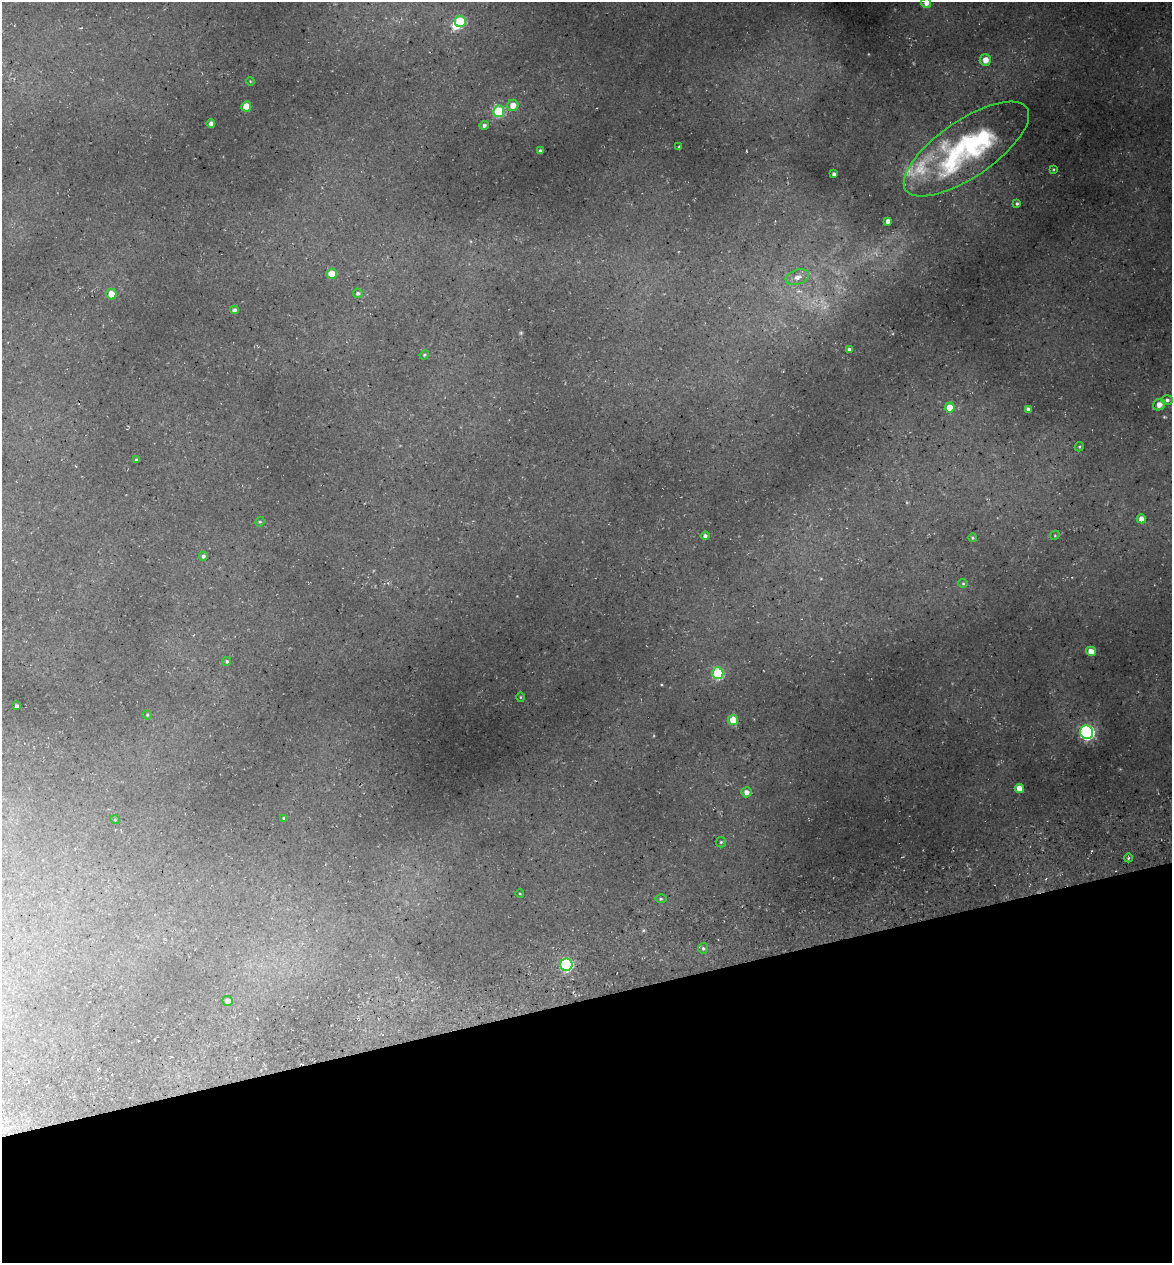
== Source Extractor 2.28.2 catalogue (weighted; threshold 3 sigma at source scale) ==
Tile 14 of 4 x 4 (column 2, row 4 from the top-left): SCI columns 1315-2484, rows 75-1335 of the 4922 x 5194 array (HDU 1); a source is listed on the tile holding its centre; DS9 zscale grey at full resolution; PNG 1174 x 1265 px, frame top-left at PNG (2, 2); each listed source drawn as its Kron ellipse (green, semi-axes under 4 px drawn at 4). Shown black and unused: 21% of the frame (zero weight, under 3 of 5 exposures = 5% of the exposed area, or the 3 px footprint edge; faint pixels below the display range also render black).
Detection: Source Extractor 2.28.2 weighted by HDU 2 'WHT'; one run over the whole footprint, this tile lists its part. Background 0.135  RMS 0.0071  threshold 0.0321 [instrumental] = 3 sigma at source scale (4.5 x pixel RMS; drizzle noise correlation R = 1.50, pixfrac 1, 0.0396/0.0396 arcsec/px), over >= 5 px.
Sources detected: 57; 1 too faint to see at this stretch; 1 inside a brighter object's white glare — neither listed nor drawn; the other 55 listed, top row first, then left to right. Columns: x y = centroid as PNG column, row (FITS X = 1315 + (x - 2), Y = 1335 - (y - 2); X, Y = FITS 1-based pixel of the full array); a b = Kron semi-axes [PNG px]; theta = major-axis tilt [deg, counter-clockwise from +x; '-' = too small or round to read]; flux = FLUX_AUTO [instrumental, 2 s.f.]
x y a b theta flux
926 3 5 5 - 3.4
460 21 5 5 - 34
985 60 6 5 - 6.5
250 81 4 3 - 0.56
513 105 5 5 - 6.7
246 106 5 5 - 14
499 111 5 5 - 39
211 124 4 4 - 3.5
484 125 5 4 - 1.7
679 147 3 2 - 0.55
966 149 73 28 34 110
540 151 4 3 - 2
1053 169 3 3 - 0.66
834 174 4 4 - 2.3
1017 204 3 3 - 1
888 221 4 4 - 3.2
332 274 5 5 - 13
797 277 12 7 19 4.5
358 293 5 4 - 1.4
111 294 5 5 - 7.6
234 310 4 4 - 1.8
849 350 4 4 - 2
424 355 5 4 - 0.79
1167 400 6 5 - 1.8
1159 405 6 5 - 4.8
950 407 5 5 - 10
1028 409 4 4 - 2
1079 447 5 3 - 0.74
136 460 3 3 - 1.2
1141 519 5 4 - 4.2
260 522 5 4 - 0.82
1055 535 5 4 - 0.67
705 536 4 4 - 2
972 538 4 4 - 0.89
203 556 4 4 - 1.7
963 583 4 4 - 0.78
1091 651 5 4 - 7.1
227 661 4 4 - 1.2
718 673 6 5 - 46
520 697 5 3 - 0.67
17 706 3 3 - 1.3
147 715 5 4 - 0.82
733 720 5 5 - 13
1087 732 7 6 - 150
1019 788 4 4 - 6.4
746 792 5 5 - 3.7
284 818 3 3 - 0.84
115 820 5 3 - 0.6
721 842 5 5 - 1.2
1128 858 4 3 - 0.76
520 894 4 3 - 0.53
661 899 6 4 0 0.93
703 948 5 4 - 1.3
566 965 6 6 - 74
228 1001 5 5 - 2.8
Isophote crosses this tile's border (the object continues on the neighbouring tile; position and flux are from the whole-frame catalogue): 1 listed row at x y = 926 3